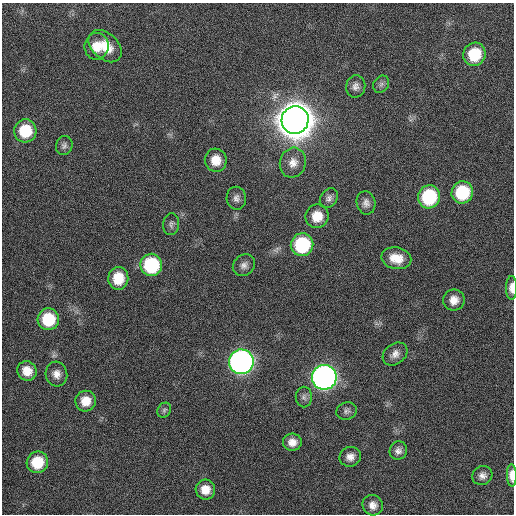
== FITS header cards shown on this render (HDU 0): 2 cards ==
NAXIS1  =                  512 / Axis length
NAXIS2  =                  512 / Axis length

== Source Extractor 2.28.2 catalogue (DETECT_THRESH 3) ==
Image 512 x 512 px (HDU 0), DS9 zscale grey, 1 PNG px = 1 image px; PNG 516 x 516 px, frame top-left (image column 1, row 512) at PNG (2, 3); each listed source drawn as its Kron ellipse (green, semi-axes under 4 px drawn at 4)
Background 131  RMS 11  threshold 34.4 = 3 sigma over >= 5 px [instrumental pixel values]
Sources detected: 42; all 42 listed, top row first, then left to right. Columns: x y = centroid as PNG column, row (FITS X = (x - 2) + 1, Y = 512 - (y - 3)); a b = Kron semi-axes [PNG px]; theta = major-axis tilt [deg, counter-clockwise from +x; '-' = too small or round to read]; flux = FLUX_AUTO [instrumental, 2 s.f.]
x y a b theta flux
97 46 13 12 - 1.2e+04
105 46 19 13 -43 1.7e+04
474 54 12 11 - 2.8e+04
381 84 9 7 55 2.4e+03
356 86 11 9 75 4.4e+03
295 120 14 13 - 3.2e+06
25 131 11 11 - 2.9e+04
64 146 9 8 - 2.8e+03
216 160 11 11 - 1.2e+04
293 163 15 13 74 8.1e+03
462 192 11 10 - 3.9e+04
429 197 12 11 - 5.6e+04
236 198 11 9 -84 3.9e+03
329 198 11 8 56 3.4e+03
366 203 12 9 -78 4.5e+03
317 216 12 11 - 1.4e+04
171 224 11 8 84 2.6e+03
302 245 11 11 - 5.8e+04
396 258 15 11 -12 1.3e+04
151 265 11 11 - 6.3e+04
244 265 12 10 41 4.4e+03
118 278 11 10 - 1.9e+04
512 288 12 5 90 5.6e+03
454 300 11 10 - 7.7e+03
48 319 11 10 - 3.3e+04
395 354 13 10 38 5.5e+03
241 362 12 12 - 4.8e+05
27 371 10 9 - 1.1e+04
56 374 12 11 - 6.6e+03
324 377 12 12 - 5.6e+05
304 397 10 8 90 2.8e+03
86 401 10 10 - 1.2e+04
164 410 8 6 53 2.0e+03
346 411 10 8 18 3.0e+03
292 442 9 8 - 6.6e+03
398 451 9 8 - 4.0e+03
350 457 11 9 21 5.6e+03
37 462 11 10 - 2.6e+04
512 475 11 5 -88 7.4e+03
482 476 10 9 - 4.3e+03
205 490 10 9 - 1.0e+04
373 505 10 10 - 6.0e+03
At the frame edge (FLAGS 8, measured only in part): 2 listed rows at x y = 512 288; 512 475